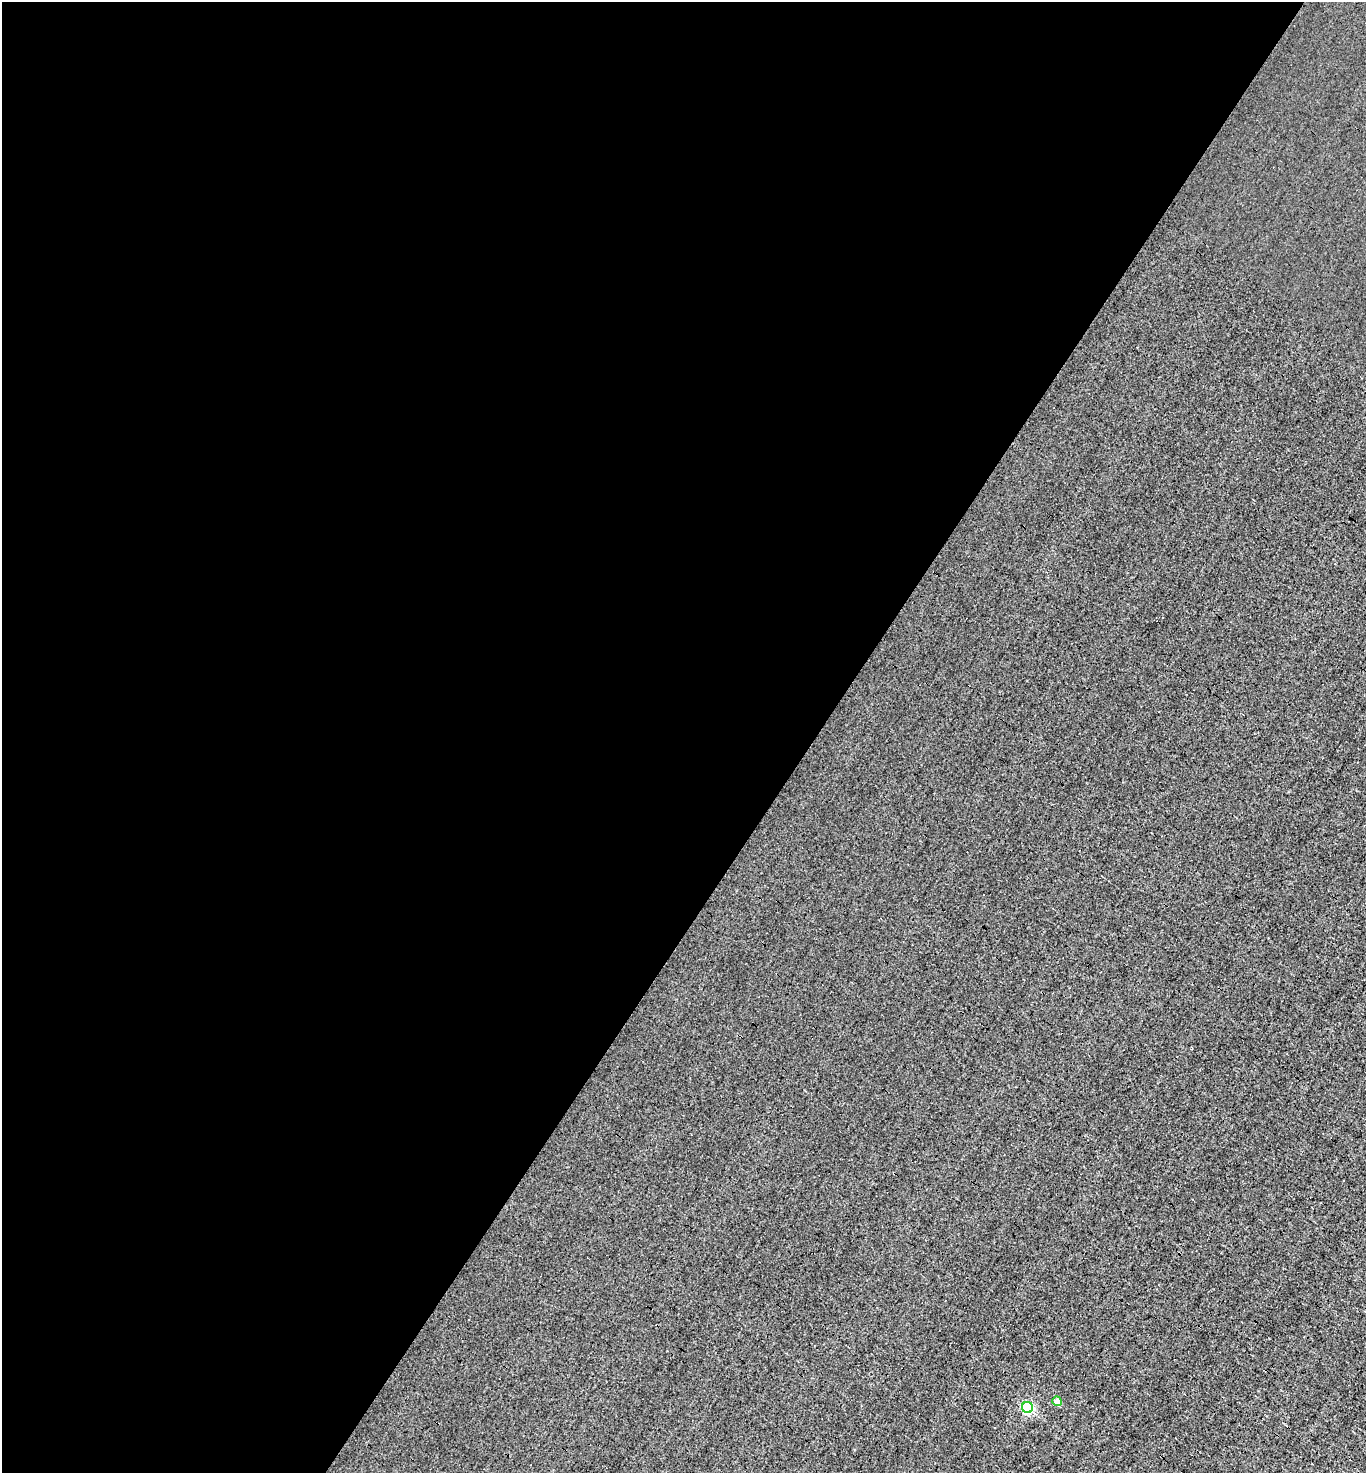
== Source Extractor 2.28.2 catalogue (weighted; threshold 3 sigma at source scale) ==
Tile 5 of 4 x 4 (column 1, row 2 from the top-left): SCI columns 144-1507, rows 2942-4412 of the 5884 x 5882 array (HDU 1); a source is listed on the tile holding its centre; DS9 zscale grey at full resolution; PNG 1368 x 1475 px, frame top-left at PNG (2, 2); each listed source drawn as its Kron ellipse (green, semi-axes under 4 px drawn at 4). Shown black and unused: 60% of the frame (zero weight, under 3 of 4 exposures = <1% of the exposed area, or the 3 px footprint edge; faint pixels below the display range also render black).
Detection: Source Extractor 2.28.2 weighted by HDU 2 'WHT'; one run over the whole footprint, this tile lists its part. Background -8.04e-04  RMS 0.037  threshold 0.168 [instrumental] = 3 sigma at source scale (4.5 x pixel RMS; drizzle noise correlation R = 1.50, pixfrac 1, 0.05/0.05 arcsec/px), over >= 5 px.
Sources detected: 4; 2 cosmic-ray / hot-pixel residue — neither listed nor drawn; the other 2 listed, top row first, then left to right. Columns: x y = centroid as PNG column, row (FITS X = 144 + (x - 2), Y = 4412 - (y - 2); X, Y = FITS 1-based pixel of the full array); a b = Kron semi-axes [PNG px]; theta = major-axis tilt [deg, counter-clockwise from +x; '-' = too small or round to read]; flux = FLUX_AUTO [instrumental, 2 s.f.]
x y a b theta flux
1057 1401 5 4 - 59
1027 1407 5 5 - 470